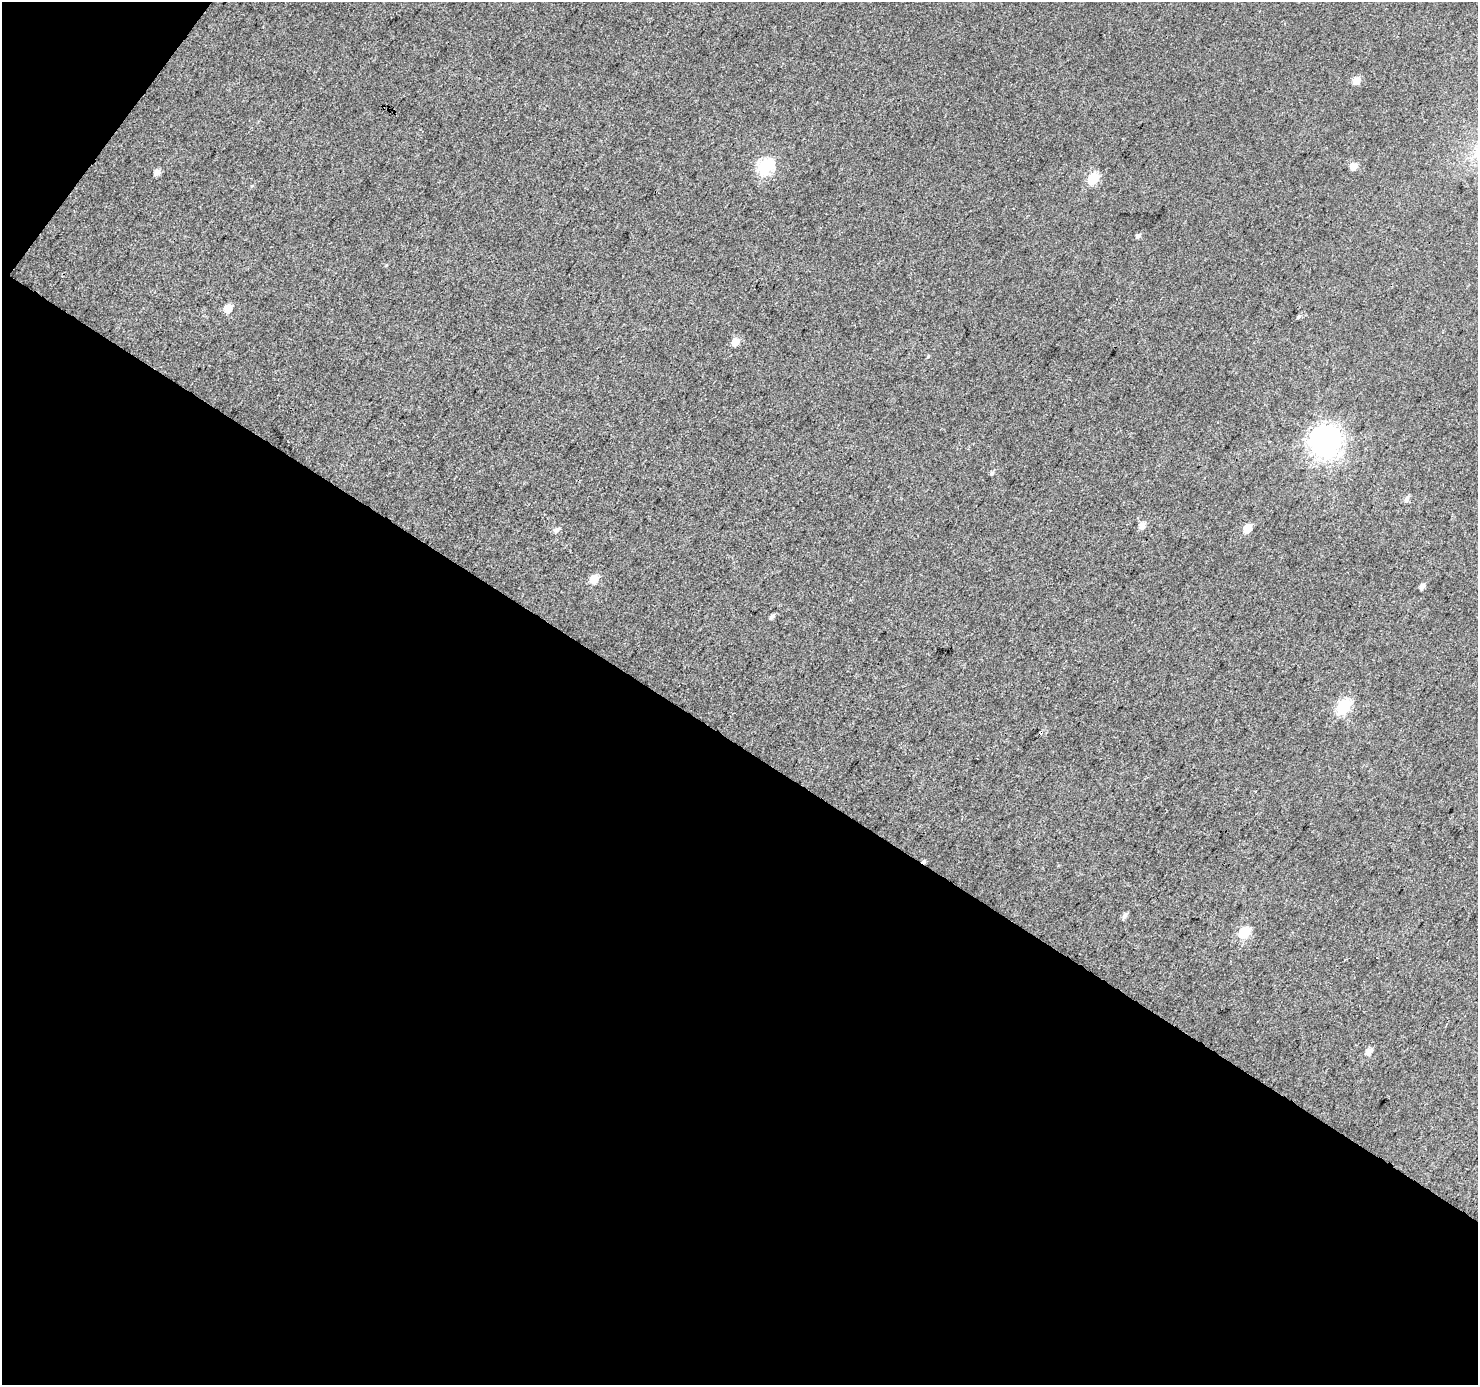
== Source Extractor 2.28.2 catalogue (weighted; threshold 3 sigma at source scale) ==
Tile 3 of 2 x 2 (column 1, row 2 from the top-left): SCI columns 3-1478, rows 117-1499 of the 2955 x 2979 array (HDU 1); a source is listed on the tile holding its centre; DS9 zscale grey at full resolution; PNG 1480 x 1387 px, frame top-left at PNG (2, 2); no overlay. Shown black and unused: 48% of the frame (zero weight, under 3 of 4 exposures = <1% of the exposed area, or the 3 px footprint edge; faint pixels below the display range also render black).
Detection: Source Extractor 2.28.2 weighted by HDU 2 'WHT'; one run over the whole footprint, this tile lists its part. Background 0.0296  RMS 0.011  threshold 0.0515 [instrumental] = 3 sigma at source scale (4.5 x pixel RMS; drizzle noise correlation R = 1.50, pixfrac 1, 0.0396/0.0396 arcsec/px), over >= 5 px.
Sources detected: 27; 3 cosmic-ray / hot-pixel residue — not listed; the other 24 listed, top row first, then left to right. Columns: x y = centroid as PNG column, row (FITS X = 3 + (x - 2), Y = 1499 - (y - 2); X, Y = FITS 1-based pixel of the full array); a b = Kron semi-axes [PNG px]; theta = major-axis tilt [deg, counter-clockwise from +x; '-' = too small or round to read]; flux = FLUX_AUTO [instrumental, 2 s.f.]
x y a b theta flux
1356 81 7 6 - 10
766 166 8 7 - 170
1354 166 7 6 - 9
157 173 7 5 52 6
1093 178 7 6 - 57
251 186 5 3 - 1.1
1138 236 5 5 - 2.9
228 308 6 5 - 18
1298 317 5 4 - 1.9
735 342 7 6 - 14
928 356 5 3 - 1.2
1325 440 10 10 - 1300
992 473 5 4 - 2.5
1407 498 8 5 73 4.4
1142 526 7 6 - 7.6
1247 528 7 6 - 17
557 530 7 6 - 3.9
594 579 7 6 - 18
1422 587 6 5 - 4.6
772 616 6 4 49 3.1
1344 706 7 6 - 120
1125 915 8 5 61 3.6
1244 932 7 6 - 67
1369 1051 8 6 48 7.3
Unlisted compact peaks at least as high as the median listed source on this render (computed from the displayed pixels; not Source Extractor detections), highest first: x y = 386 265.